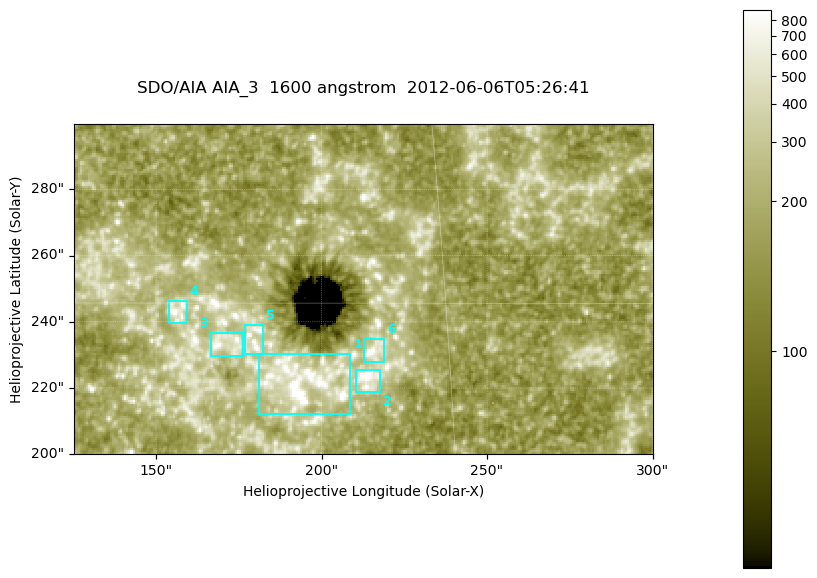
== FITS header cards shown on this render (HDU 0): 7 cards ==
TELESCOP= 'SDO/AIA '
INSTRUME= 'AIA_3   '
WAVELNTH=                 1600
WAVEUNIT= 'angstrom'
DATE-OBS= '2012-06-06T05:26:41.13'
CTYPE1  = 'HPLN-TAN'
CTYPE2  = 'HPLT-TAN'

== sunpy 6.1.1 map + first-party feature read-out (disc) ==
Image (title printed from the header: SDO/AIA AIA_3  1600 angstrom  2012-06-06T05:26:41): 287 x 164 px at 0.609 arcsec/px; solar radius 946 arcsec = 1552 px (partial field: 0.6% of the solar disc is inside the frame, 100% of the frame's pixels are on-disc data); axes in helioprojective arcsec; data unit not stated in the header (colour bar unlabelled)
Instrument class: DISC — disc imager (sunpy class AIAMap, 1600 A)
Bright regions (active regions / flare kernels): reference = the on-disc median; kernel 3 px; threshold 5 sigma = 311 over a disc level ~178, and >= 1.15x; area >= 47 px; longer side >= 3 px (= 1.8 arcsec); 6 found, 6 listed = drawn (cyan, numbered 1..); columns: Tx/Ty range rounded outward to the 2 arcsec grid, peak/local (2 s.f.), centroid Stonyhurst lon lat
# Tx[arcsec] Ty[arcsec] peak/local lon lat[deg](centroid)
1 180..210 212..232 12 +12 +14
2 210..218 218..226 5.6 +13 +14
3 166..178 230..238 4.4 +11 +14
4 154..160 238..246 4.7 +10 +15
5 176..184 230..240 4.3 +11 +14
6 212..220 228..236 5 +14 +14